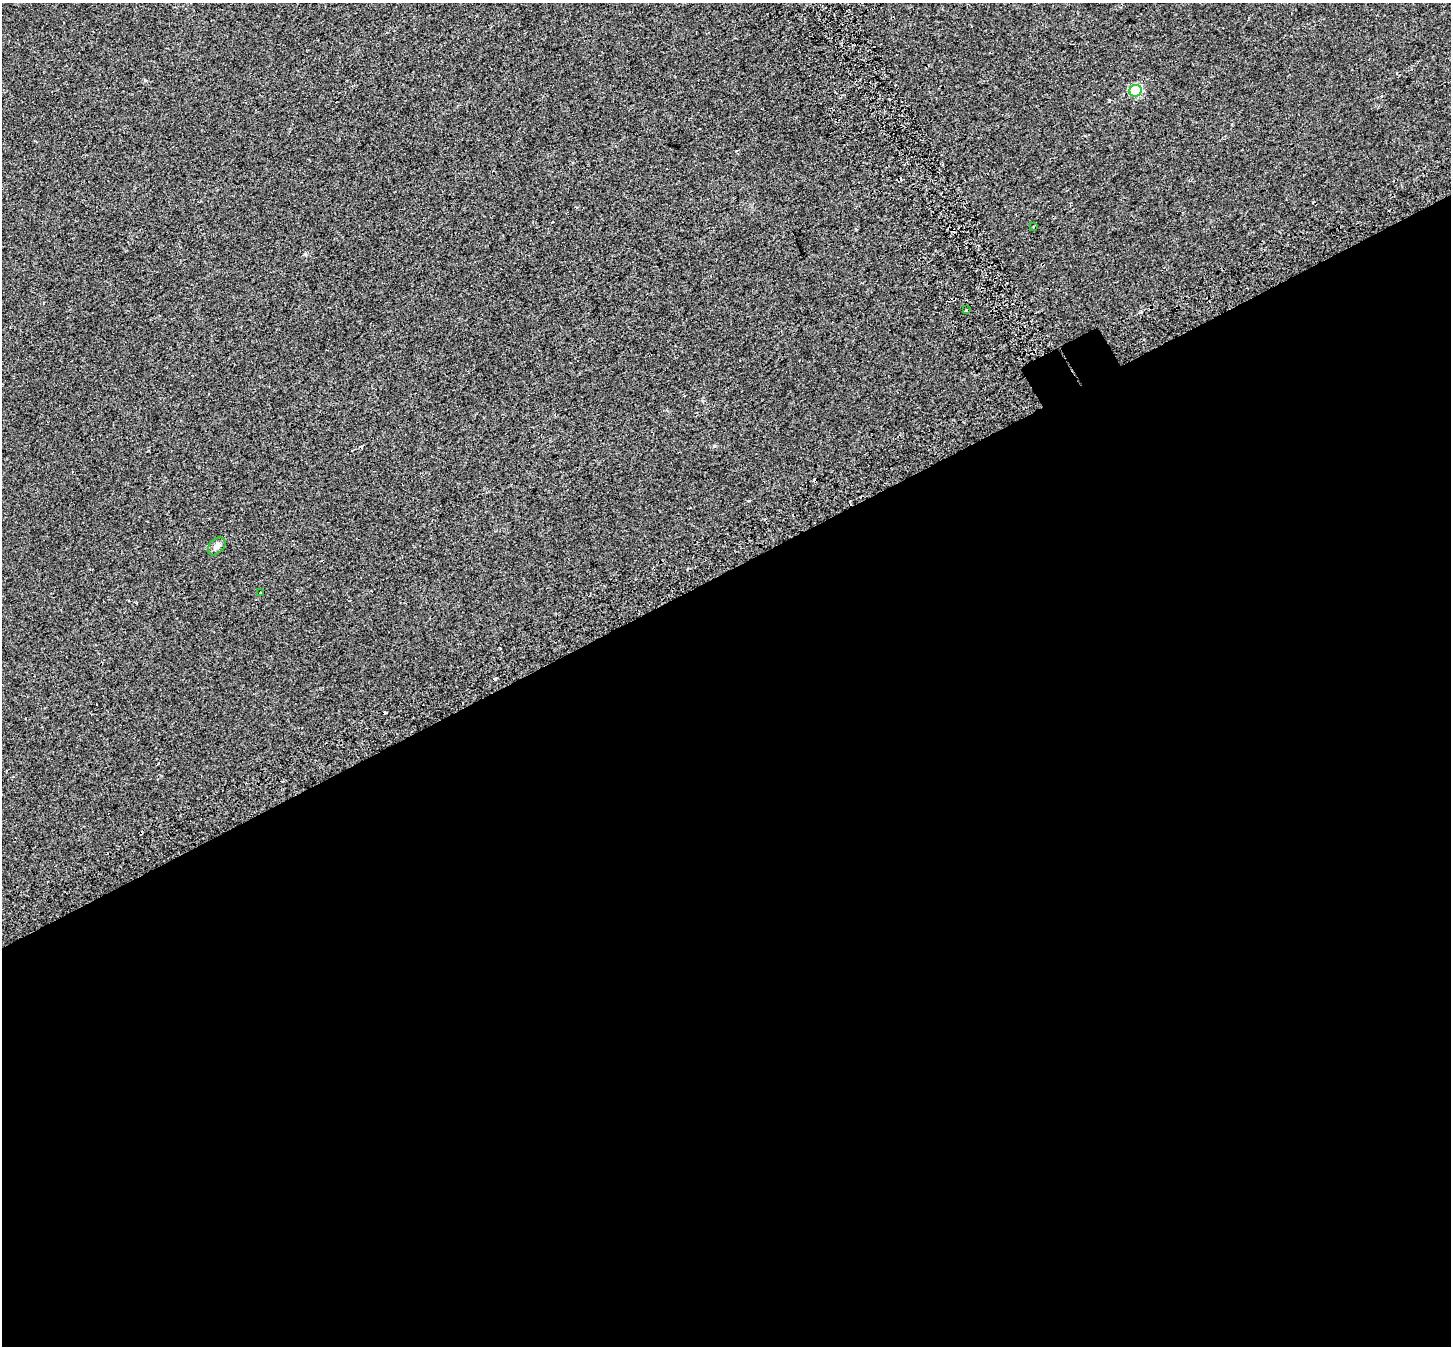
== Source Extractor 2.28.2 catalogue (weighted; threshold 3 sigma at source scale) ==
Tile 15 of 4 x 4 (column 3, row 4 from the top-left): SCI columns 2957-4405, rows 184-1527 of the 5917 x 5803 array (HDU 1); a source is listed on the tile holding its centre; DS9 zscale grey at full resolution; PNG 1453 x 1348 px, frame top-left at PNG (2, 3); each listed source drawn as its Kron ellipse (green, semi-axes under 4 px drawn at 4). Shown black and unused: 58% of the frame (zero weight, under 2 of 3 exposures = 4% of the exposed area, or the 3 px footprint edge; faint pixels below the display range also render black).
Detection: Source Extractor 2.28.2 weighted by HDU 2 'WHT'; one run over the whole footprint, this tile lists its part. Background 0.0439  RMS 0.01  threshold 0.047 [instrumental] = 3 sigma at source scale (4.5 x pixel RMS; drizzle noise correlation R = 1.50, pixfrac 1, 0.0396/0.0396 arcsec/px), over >= 5 px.
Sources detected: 9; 4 cosmic-ray / hot-pixel residue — neither listed nor drawn; the other 5 listed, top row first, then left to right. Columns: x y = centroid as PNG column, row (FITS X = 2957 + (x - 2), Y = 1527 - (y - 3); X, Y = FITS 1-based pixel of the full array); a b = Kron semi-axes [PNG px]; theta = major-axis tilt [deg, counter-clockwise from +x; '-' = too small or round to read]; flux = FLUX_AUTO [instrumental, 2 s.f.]
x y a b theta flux
1136 91 6 6 - 60
1033 227 3 2 - 1.9
966 310 3 3 - 7.4
217 546 10 7 46 5.3
261 593 3 2 - 1.4